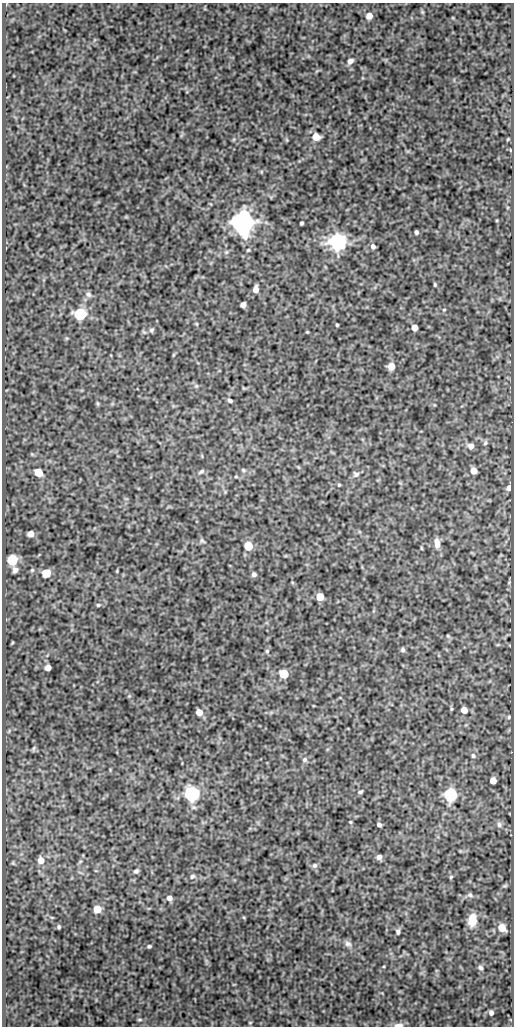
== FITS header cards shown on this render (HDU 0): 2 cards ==
NAXIS1  =                  512
NAXIS2  =                 1024

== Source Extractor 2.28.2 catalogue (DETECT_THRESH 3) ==
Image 512 x 1024 px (HDU 0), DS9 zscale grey, 1 PNG px = 1 image px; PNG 516 x 1028 px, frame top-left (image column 1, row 1024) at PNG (2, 3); no overlay
Background 79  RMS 0.51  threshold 1.54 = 3 sigma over >= 5 px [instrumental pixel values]
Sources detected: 88; all 88 listed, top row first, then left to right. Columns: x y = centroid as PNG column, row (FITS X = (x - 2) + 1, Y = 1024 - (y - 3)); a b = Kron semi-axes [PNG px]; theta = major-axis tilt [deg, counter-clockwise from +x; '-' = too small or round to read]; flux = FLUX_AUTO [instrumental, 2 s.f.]
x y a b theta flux
369 16 6 6 - 280
350 61 8 6 42 130
316 137 6 5 - 540
508 139 4 3 - 30
243 222 7 7 - 42000
302 223 4 3 - 52
416 232 4 4 - 81
337 242 7 6 - 16000
373 246 5 5 - 110
248 250 5 4 - 36
226 252 6 4 45 45
435 284 4 3 - 41
256 290 6 5 - 230
88 294 8 6 -56 98
243 305 5 5 - 170
444 310 4 4 - 34
80 314 6 6 - 5200
197 324 6 3 -71 34
337 325 3 3 - 41
414 328 5 5 - 410
151 330 7 5 66 70
307 332 4 3 - 28
173 355 6 3 71 32
391 366 5 5 - 520
196 386 6 5 - 56
230 400 5 4 - 80
97 403 6 4 -71 41
485 443 7 5 75 63
471 446 6 6 - 180
243 470 6 5 - 52
201 471 9 5 32 75
474 471 5 5 - 410
39 473 6 5 - 1100
356 474 9 8 - 100
236 477 5 3 - 37
339 485 4 4 - 37
509 488 6 5 - 130
31 534 5 5 - 270
202 541 9 4 -47 63
437 543 11 6 -85 270
248 546 6 5 - 1100
421 548 5 3 - 30
12 560 6 6 - 2700
15 570 5 5 - 130
32 570 5 4 - 43
46 573 6 6 - 960
254 574 5 5 - 85
320 597 5 5 - 690
98 605 5 4 - 49
448 636 5 4 - 37
403 650 6 5 - 71
267 651 5 5 - 53
48 668 5 5 - 250
284 674 6 5 - 1400
464 710 5 5 - 390
199 712 5 5 - 470
509 717 5 4 - 41
34 748 7 4 71 48
473 756 7 6 - 72
305 760 6 6 - 84
493 781 5 5 - 360
360 792 5 4 - 60
192 793 6 6 - 10000
450 794 6 6 - 6500
350 822 4 4 - 32
379 825 4 4 - 88
499 825 8 7 - 100
379 857 6 5 - 130
41 860 7 6 - 270
315 865 7 6 - 83
136 871 6 5 - 71
192 876 7 5 36 70
451 877 5 4 - 42
505 886 8 4 9 45
470 895 8 6 -27 80
169 898 6 5 - 150
97 909 5 5 - 830
472 920 13 9 81 460
59 927 4 3 - 53
502 928 8 7 - 320
398 932 7 5 -86 81
348 944 10 7 -18 130
149 946 4 3 - 53
480 967 7 5 -34 74
491 1013 5 4 - 100
139 1020 7 3 0 45
250 1023 4 3 - 25
399 1025 7 3 0 320
At the frame edge (FLAGS 8, measured only in part): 1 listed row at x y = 399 1025

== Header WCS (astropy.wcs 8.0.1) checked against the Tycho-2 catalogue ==
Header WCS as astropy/WCSLIB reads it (CRVAL/CRPIX/CD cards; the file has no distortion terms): RA---SIN/DEC--SIN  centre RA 13:59:56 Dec +53:52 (209.98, +53.87 deg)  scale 1 arcsec/px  FOV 8.5' x 17.1'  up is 0 deg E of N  parity normal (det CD < 0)
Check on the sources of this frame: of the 60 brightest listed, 3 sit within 1.5 arcsec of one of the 4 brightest Tycho-2 stars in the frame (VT <= 11.84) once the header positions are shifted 0.11 arcsec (0.09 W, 0.06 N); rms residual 0.34 arcsec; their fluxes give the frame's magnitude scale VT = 22.12 - 2.5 log10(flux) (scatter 0.23 mag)
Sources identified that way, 3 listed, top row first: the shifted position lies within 1.5 arcsec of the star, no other Tycho-2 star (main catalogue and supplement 1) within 3.0 arcsec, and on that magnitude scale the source's flux lands within +1.5 / -3 mag of the star's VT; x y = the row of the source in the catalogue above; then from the Tycho-2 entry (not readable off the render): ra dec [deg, ICRS J2000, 3 dp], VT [Tycho-2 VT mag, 2 dp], TYC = Tycho-2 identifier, HIP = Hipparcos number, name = IAU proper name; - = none
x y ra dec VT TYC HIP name
243 222 209.990 +53.947 10.56 3852-1094-1 - -
337 242 209.945 +53.941 11.84 3852-100-1 - -
192 793 210.014 +53.788 11.75 3852-924-1 - -